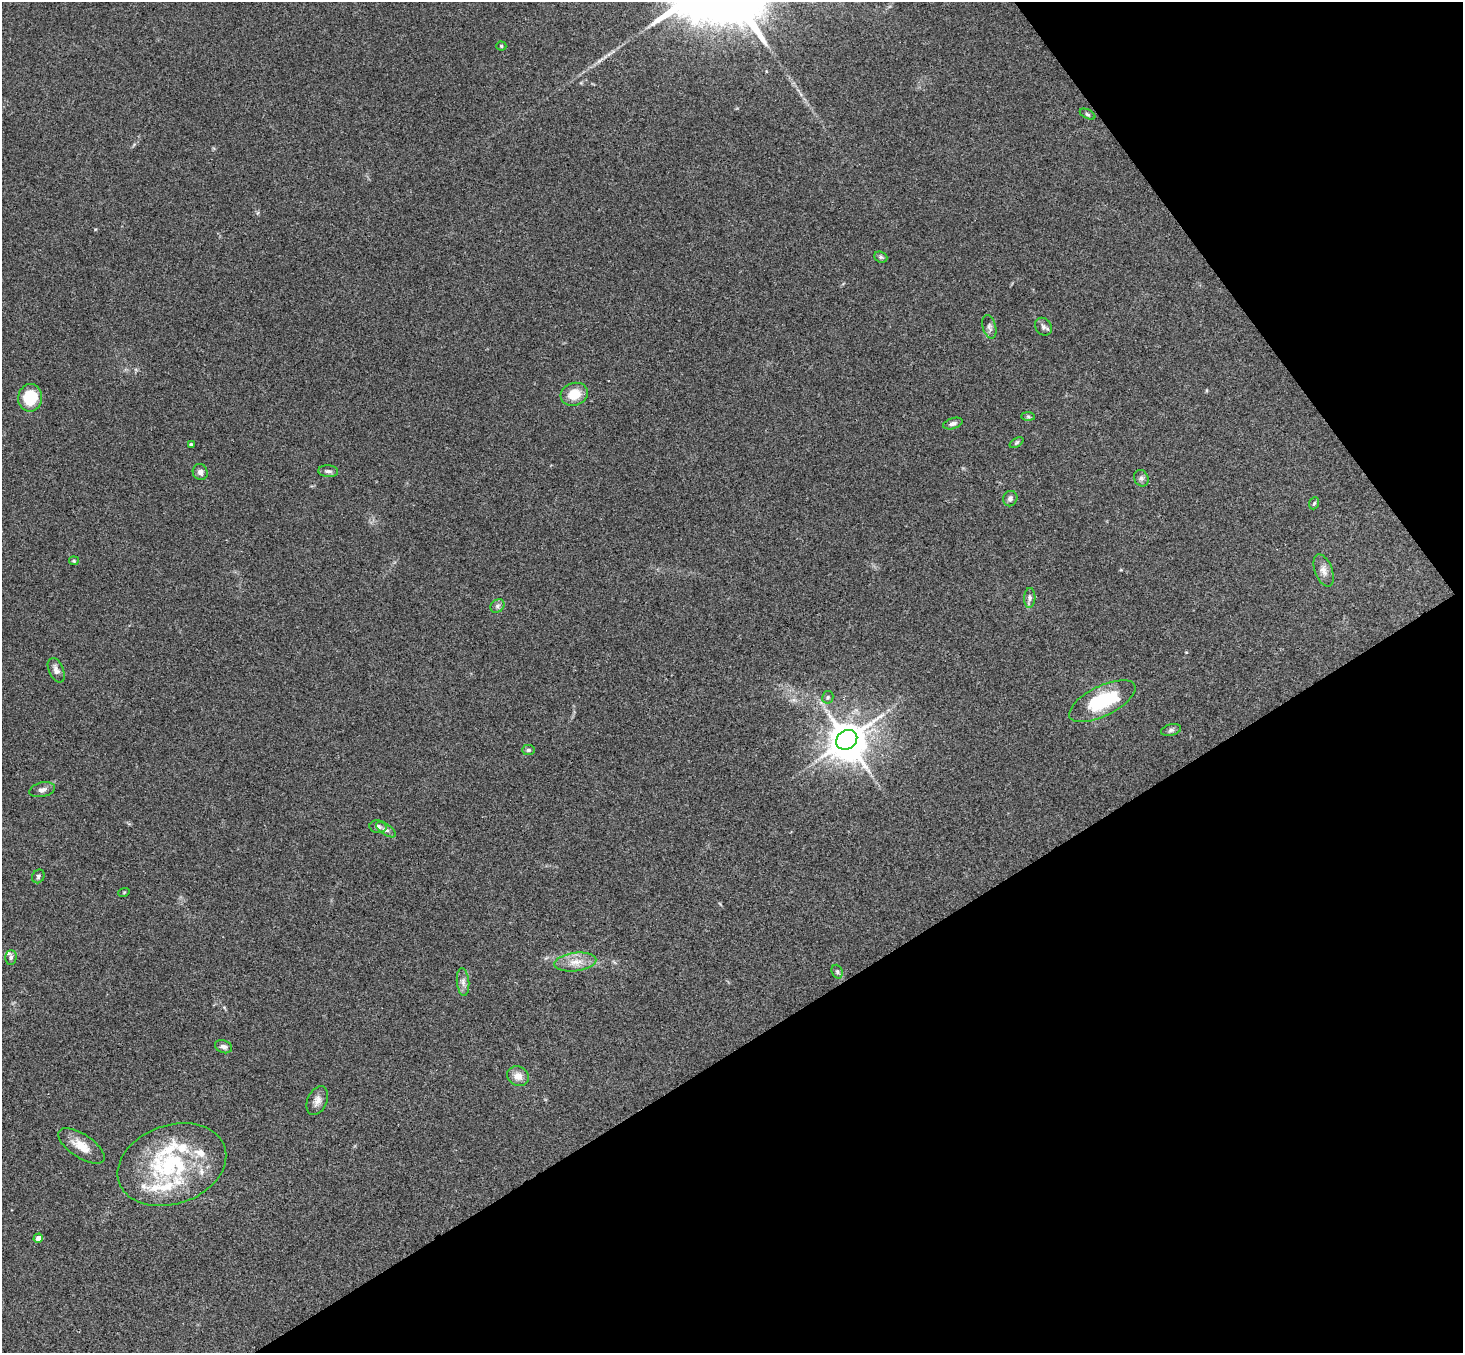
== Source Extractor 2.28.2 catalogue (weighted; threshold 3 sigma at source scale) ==
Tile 12 of 4 x 4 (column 4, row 3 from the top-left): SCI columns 4436-5896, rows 1682-3032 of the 5947 x 5927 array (HDU 1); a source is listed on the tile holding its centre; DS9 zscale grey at full resolution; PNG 1465 x 1355 px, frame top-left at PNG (2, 2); each listed source drawn as its Kron ellipse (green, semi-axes under 4 px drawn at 4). Shown black and unused: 30% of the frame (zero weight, under 3 of 4 exposures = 6% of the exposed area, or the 3 px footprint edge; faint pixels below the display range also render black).
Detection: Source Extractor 2.28.2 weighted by HDU 2 'WHT'; one run over the whole footprint, this tile lists its part. Background 0.205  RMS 0.0083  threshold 0.0372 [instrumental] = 3 sigma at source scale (4.5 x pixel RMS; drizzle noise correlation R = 1.50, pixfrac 1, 0.05/0.05 arcsec/px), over >= 5 px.
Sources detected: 51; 2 inside a brighter object's white glare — neither listed nor drawn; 8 inside a brighter listed object's ellipse — not listed separately; the other 41 listed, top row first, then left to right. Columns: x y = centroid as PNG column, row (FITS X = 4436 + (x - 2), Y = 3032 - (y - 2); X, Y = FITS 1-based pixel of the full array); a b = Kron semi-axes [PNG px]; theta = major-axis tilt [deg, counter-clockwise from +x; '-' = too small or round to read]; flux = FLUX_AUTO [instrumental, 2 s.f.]
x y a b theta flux
501 46 5 4 - 1.4
1087 114 8 4 -26 1.5
881 257 7 5 -21 1.6
989 327 12 6 -75 2.9
1043 327 9 8 - 2.7
574 394 14 11 17 14
30 398 14 12 81 29
1028 416 7 4 -1 1.3
953 424 10 5 17 2.7
1016 443 7 4 31 1.4
191 444 4 3 - 1.5
328 471 10 6 -5 2.7
200 472 8 7 - 3.1
1141 478 8 7 - 2.5
1010 499 8 7 - 2.4
1314 503 6 4 66 1.3
74 561 5 4 - 1
1324 570 17 8 -69 5.9
1030 598 10 5 86 2.7
497 606 8 6 37 2.3
56 670 13 7 -66 4.2
828 697 6 5 - 1.6
1102 701 36 15 26 53
1171 730 10 6 15 2.1
847 740 11 9 35 1800
528 750 6 5 - 1.5
42 790 13 7 13 3.8
378 827 8 6 -5 2.8
386 830 11 5 -34 2.8
38 876 7 6 - 1.7
124 892 5 3 - 0.75
11 957 7 6 - 2.2
575 962 21 9 7 11
837 972 7 5 -69 1.7
463 982 14 6 -85 4.1
224 1047 9 6 -21 2.9
518 1076 11 9 -23 7.5
317 1101 15 9 66 5.5
81 1146 26 11 -34 14
172 1165 56 39 19 98
38 1238 5 4 - 4.8